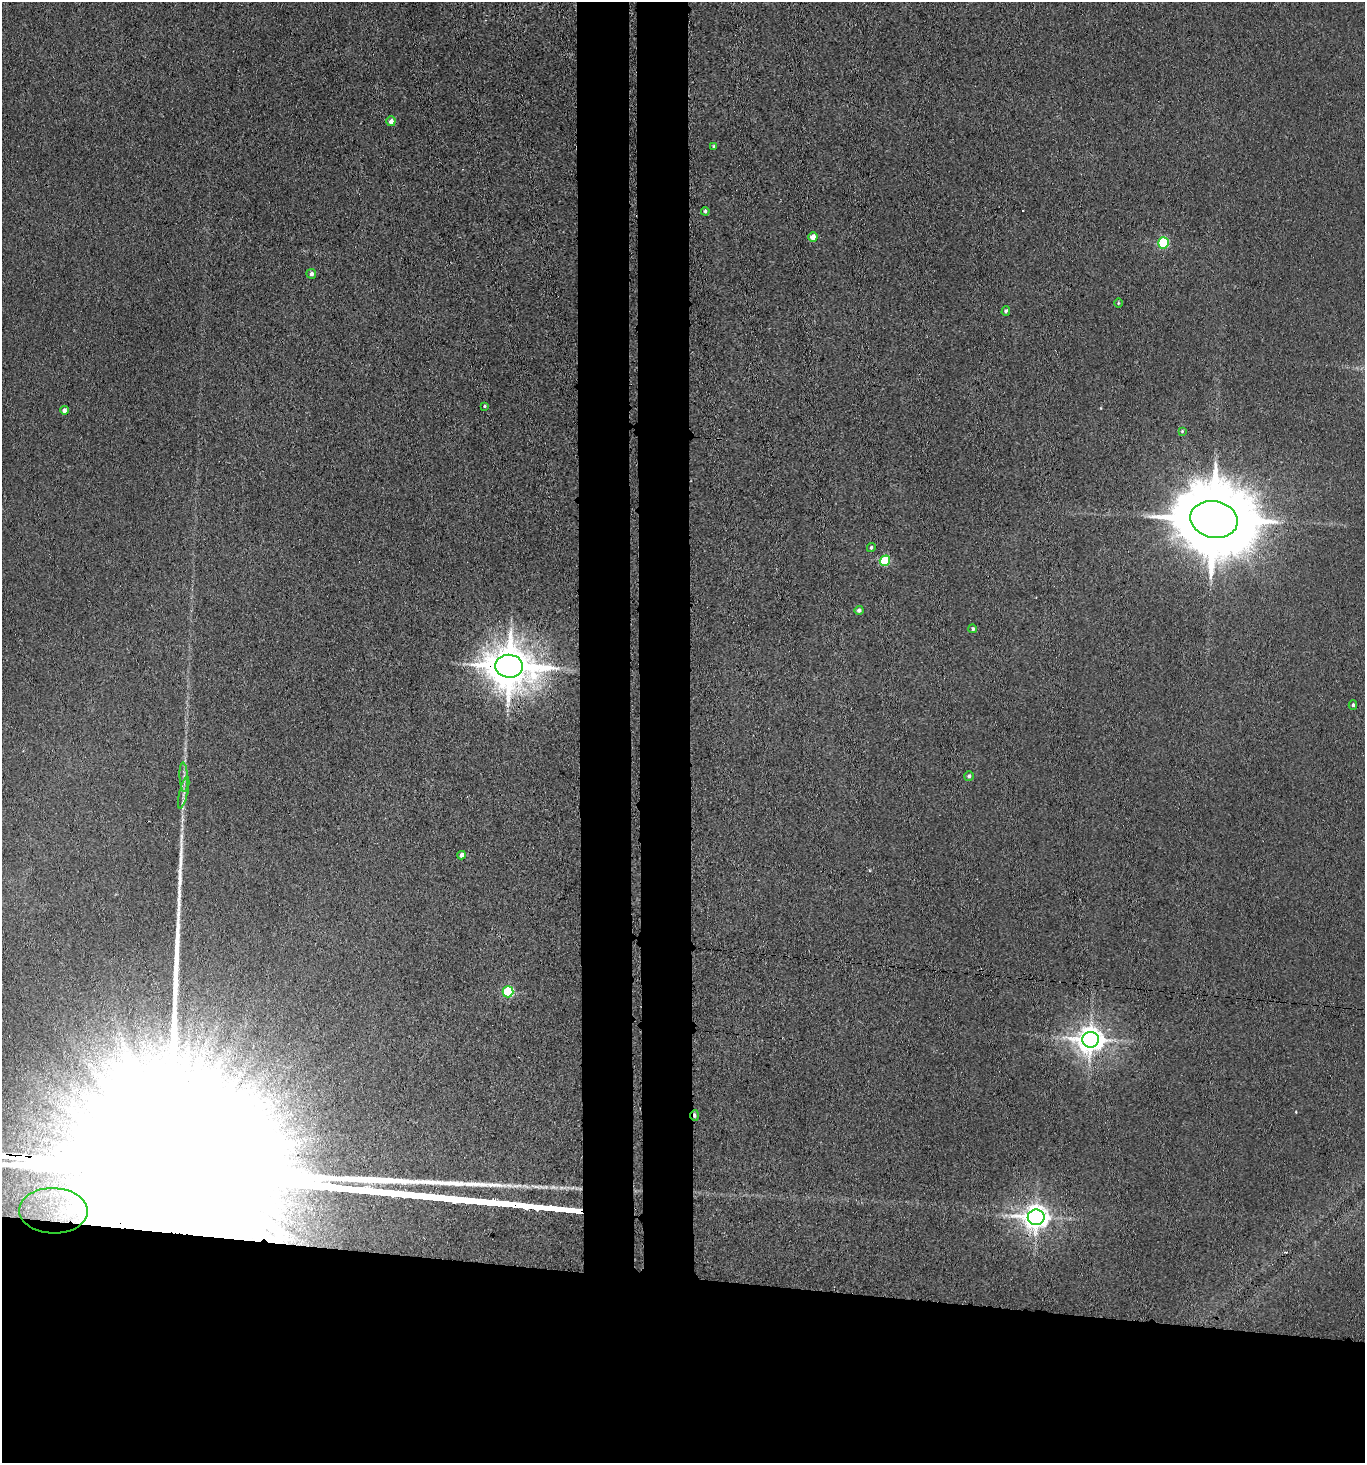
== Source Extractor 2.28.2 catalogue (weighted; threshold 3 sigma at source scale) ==
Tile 8 of 3 x 3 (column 2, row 3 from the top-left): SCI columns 1587-2949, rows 6-1466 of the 4473 x 4392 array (HDU 1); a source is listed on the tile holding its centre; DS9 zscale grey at full resolution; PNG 1367 x 1465 px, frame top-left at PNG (2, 2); each listed source drawn as its Kron ellipse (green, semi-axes under 4 px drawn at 4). Shown black and unused: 19% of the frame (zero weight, under 3 of 4 exposures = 5% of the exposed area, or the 3 px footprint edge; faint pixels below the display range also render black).
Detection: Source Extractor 2.28.2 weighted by HDU 2 'WHT'; one run over the whole footprint, this tile lists its part. Background 0.042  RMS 0.0062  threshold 0.0278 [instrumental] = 3 sigma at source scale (4.5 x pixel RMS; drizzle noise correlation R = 1.50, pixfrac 1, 0.05/0.05 arcsec/px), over >= 5 px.
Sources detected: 31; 3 inside a brighter object's white glare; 1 long thin detection or spike segment (spike, bleed or trail) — neither listed nor drawn; the other 27 listed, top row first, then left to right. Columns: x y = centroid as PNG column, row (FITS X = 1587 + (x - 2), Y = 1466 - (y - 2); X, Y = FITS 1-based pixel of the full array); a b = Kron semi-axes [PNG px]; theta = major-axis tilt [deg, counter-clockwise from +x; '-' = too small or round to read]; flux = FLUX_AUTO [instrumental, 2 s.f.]
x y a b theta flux
391 121 5 4 - 3.6
714 146 4 4 - 0.73
705 211 4 3 - 0.97
813 237 5 4 - 5.8
1163 243 5 5 - 61
311 274 5 5 - 2.1
1119 303 4 3 - 0.55
1006 311 5 4 - 1.1
484 406 3 3 - 0.66
64 410 4 4 - 2.3
1182 431 4 4 - 0.75
1214 519 24 18 -11 8900
871 547 4 3 - 1.2
885 561 5 5 - 40
859 610 4 4 - 1.8
973 629 4 4 - 1.1
509 666 14 11 -5 2500
1353 705 4 3 - 1.1
969 776 5 4 - 1.4
184 777 15 3 -86 2.3
184 793 16 2 77 1.8
461 855 4 4 - 3.1
508 992 5 5 - 49
1091 1040 8 8 - 830
695 1115 5 3 - 1.7
53 1211 34 22 -2 58
1036 1217 8 8 - 670
Overlapping masked pixels (flux is a lower limit): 3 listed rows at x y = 509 666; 695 1115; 53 1211